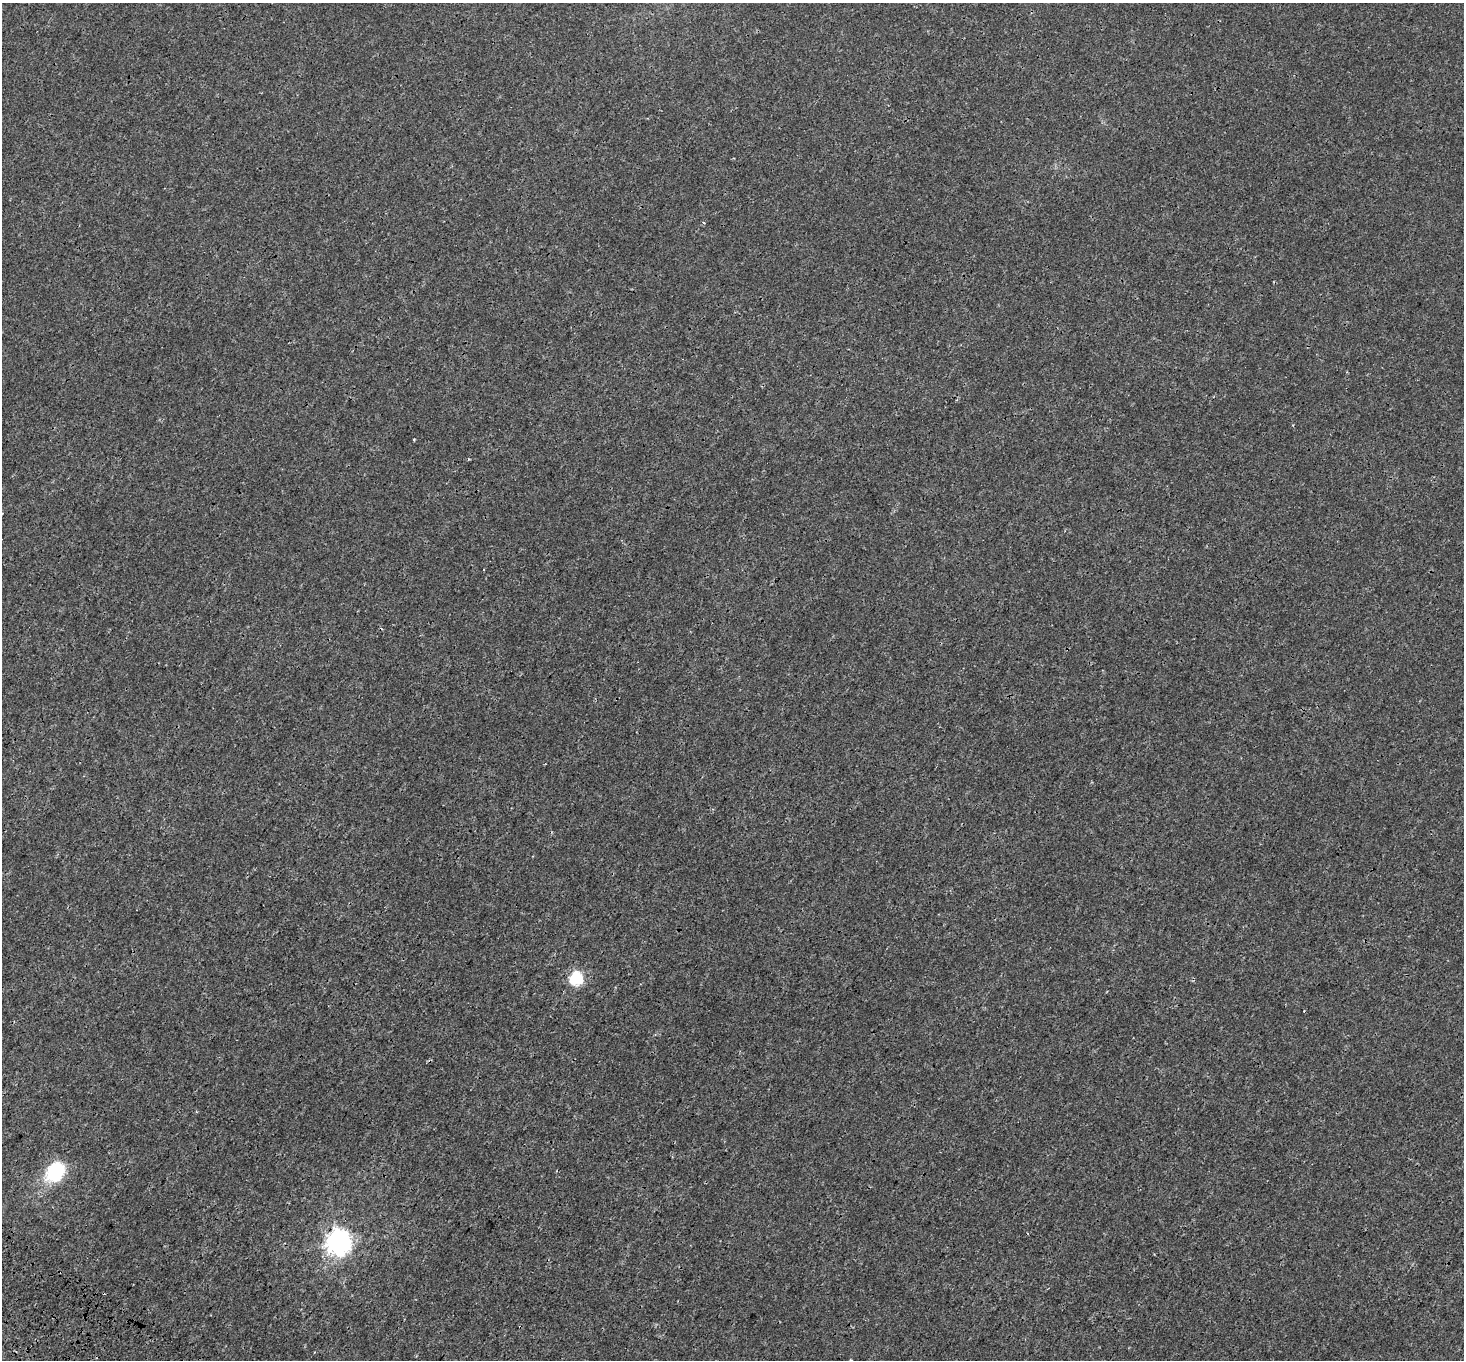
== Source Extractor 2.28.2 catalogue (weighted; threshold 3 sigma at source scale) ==
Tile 7 of 4 x 4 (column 3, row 2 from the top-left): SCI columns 3052-4513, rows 3054-4411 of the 6112 x 6170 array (HDU 1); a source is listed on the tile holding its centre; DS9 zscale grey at full resolution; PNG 1466 x 1362 px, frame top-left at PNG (2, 3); no overlay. Shown black and unused: <1% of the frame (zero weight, under 3 of 4 exposures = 9% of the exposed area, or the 3 px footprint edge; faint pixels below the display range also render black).
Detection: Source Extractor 2.28.2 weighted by HDU 2 'WHT'; one run over the whole footprint, this tile lists its part. Background 6.76e-04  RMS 0.0014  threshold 0.0063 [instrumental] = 3 sigma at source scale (4.5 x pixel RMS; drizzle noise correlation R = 1.50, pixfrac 1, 0.0396/0.0396 arcsec/px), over >= 5 px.
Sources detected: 4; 1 cosmic-ray / hot-pixel residue — not listed; the other 3 listed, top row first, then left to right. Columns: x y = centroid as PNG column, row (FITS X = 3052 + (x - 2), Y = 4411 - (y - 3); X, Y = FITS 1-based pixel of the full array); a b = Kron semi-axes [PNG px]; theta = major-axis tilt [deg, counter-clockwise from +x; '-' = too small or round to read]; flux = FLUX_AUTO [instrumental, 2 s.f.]
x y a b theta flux
576 978 7 6 - 17
57 1170 12 9 50 19
338 1242 11 8 -88 120